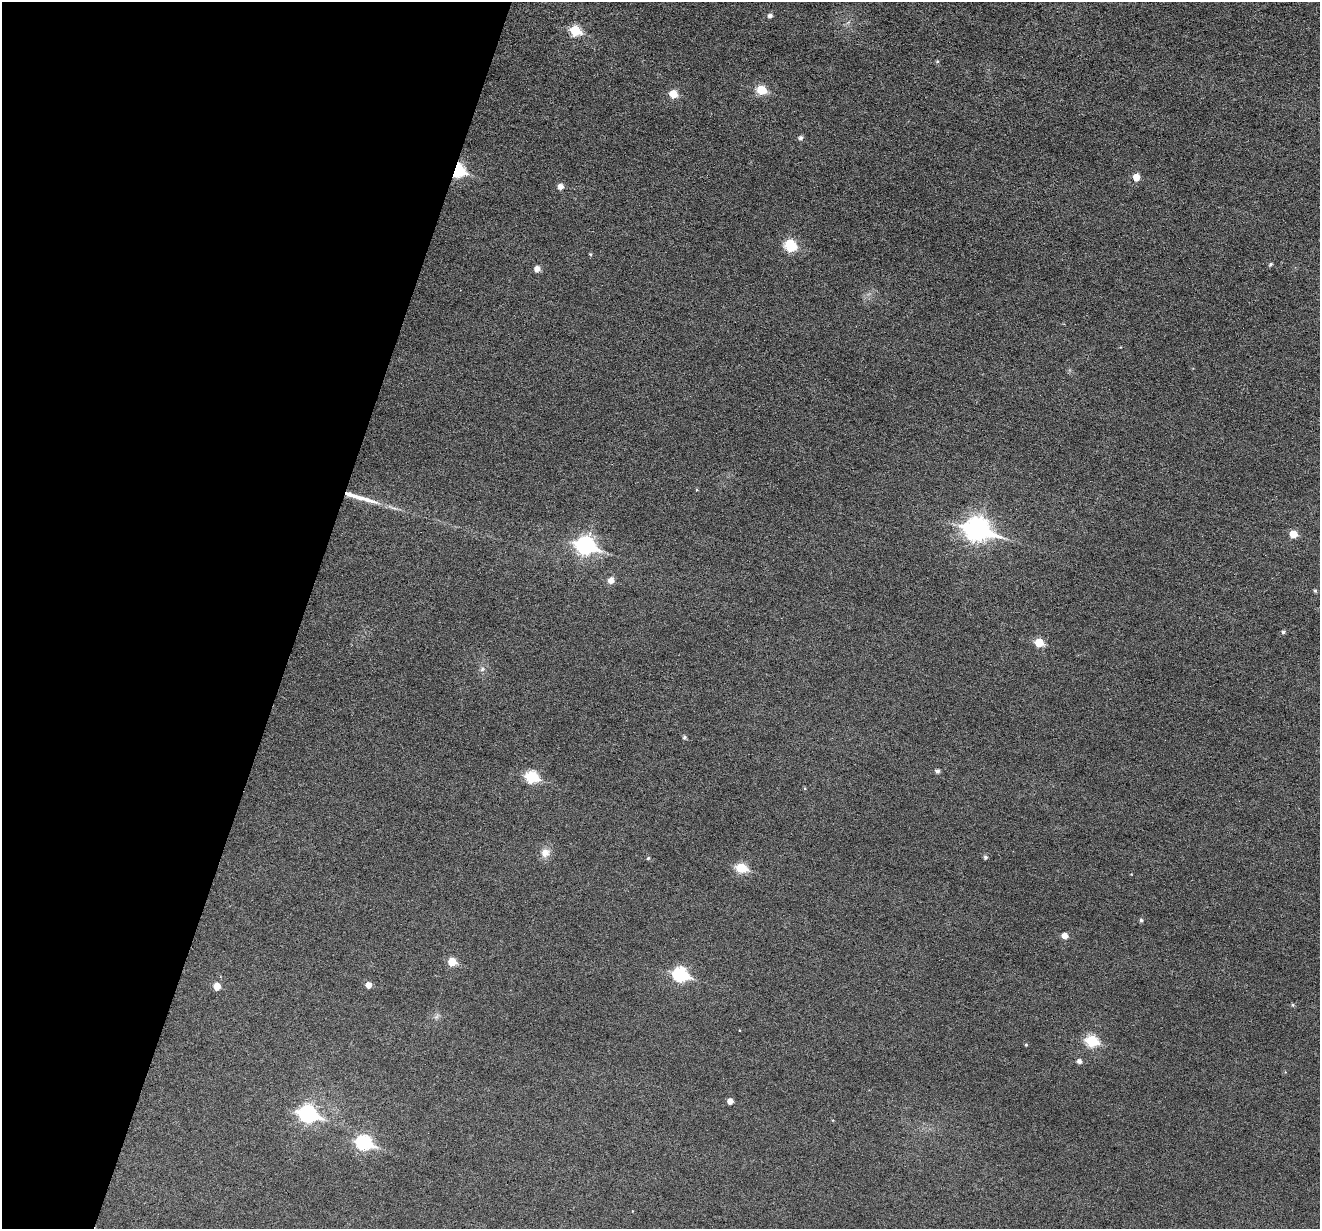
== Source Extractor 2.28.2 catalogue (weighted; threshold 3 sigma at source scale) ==
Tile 9 of 4 x 4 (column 1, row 3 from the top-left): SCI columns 3-1320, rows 1481-2707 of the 5274 x 5287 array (HDU 1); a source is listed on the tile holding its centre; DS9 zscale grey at full resolution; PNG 1322 x 1231 px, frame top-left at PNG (2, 2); no overlay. Shown black and unused: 23% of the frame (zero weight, under 3 of 6 exposures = <1% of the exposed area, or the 3 px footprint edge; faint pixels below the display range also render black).
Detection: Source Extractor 2.28.2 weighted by HDU 2 'WHT'; one run over the whole footprint, this tile lists its part. Background 0.043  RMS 0.0054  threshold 0.0221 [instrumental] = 3 sigma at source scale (4.09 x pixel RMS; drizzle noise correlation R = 1.36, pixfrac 0.8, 0.05/0.05 arcsec/px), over >= 5 px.
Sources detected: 44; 1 inside a brighter object's white glare — not listed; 1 inside a brighter listed object's ellipse — not listed separately; the other 42 listed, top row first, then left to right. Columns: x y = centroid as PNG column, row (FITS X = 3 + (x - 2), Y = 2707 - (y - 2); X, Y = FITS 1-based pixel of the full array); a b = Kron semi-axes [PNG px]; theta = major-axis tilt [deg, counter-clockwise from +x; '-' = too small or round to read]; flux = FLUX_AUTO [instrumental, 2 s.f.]
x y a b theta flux
770 16 5 4 - 1.7
575 30 6 6 - 23
937 61 5 4 - 0.53
761 90 6 6 - 17
673 94 6 6 - 9.7
801 138 6 5 - 1.4
458 170 6 6 - 59
1136 177 6 5 - 5.9
561 186 6 6 - 2.7
790 247 6 5 - 19
590 254 4 4 - 0.59
1270 264 5 4 - 0.76
537 269 5 5 - 3.4
352 495 30 6 -17 7.3
977 529 12 9 -17 280
1293 534 6 5 - 8
585 545 9 7 -17 150
611 580 7 6 - 3.2
1315 591 5 4 - 0.66
1283 632 5 5 - 1
1039 642 6 5 - 14
482 669 7 4 46 1
684 737 5 4 - 0.99
937 771 5 4 - 1.4
532 777 7 6 - 38
545 853 11 11 - 4.1
985 857 5 5 - 1
648 858 5 5 - 0.68
741 868 7 5 -14 21
1141 920 5 4 - 0.98
1065 936 5 5 - 3.5
452 962 6 5 - 9.9
680 974 8 7 - 64
368 985 5 5 - 3.3
217 986 6 5 - 6.4
1293 1005 5 5 - 0.68
1092 1041 7 6 - 33
1026 1045 4 3 - 0.54
1079 1061 5 5 - 1.8
730 1101 5 5 - 2.9
308 1114 9 7 -20 120
364 1143 9 7 -20 71
Overlapping masked pixels (flux is a lower limit): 2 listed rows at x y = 458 170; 352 495